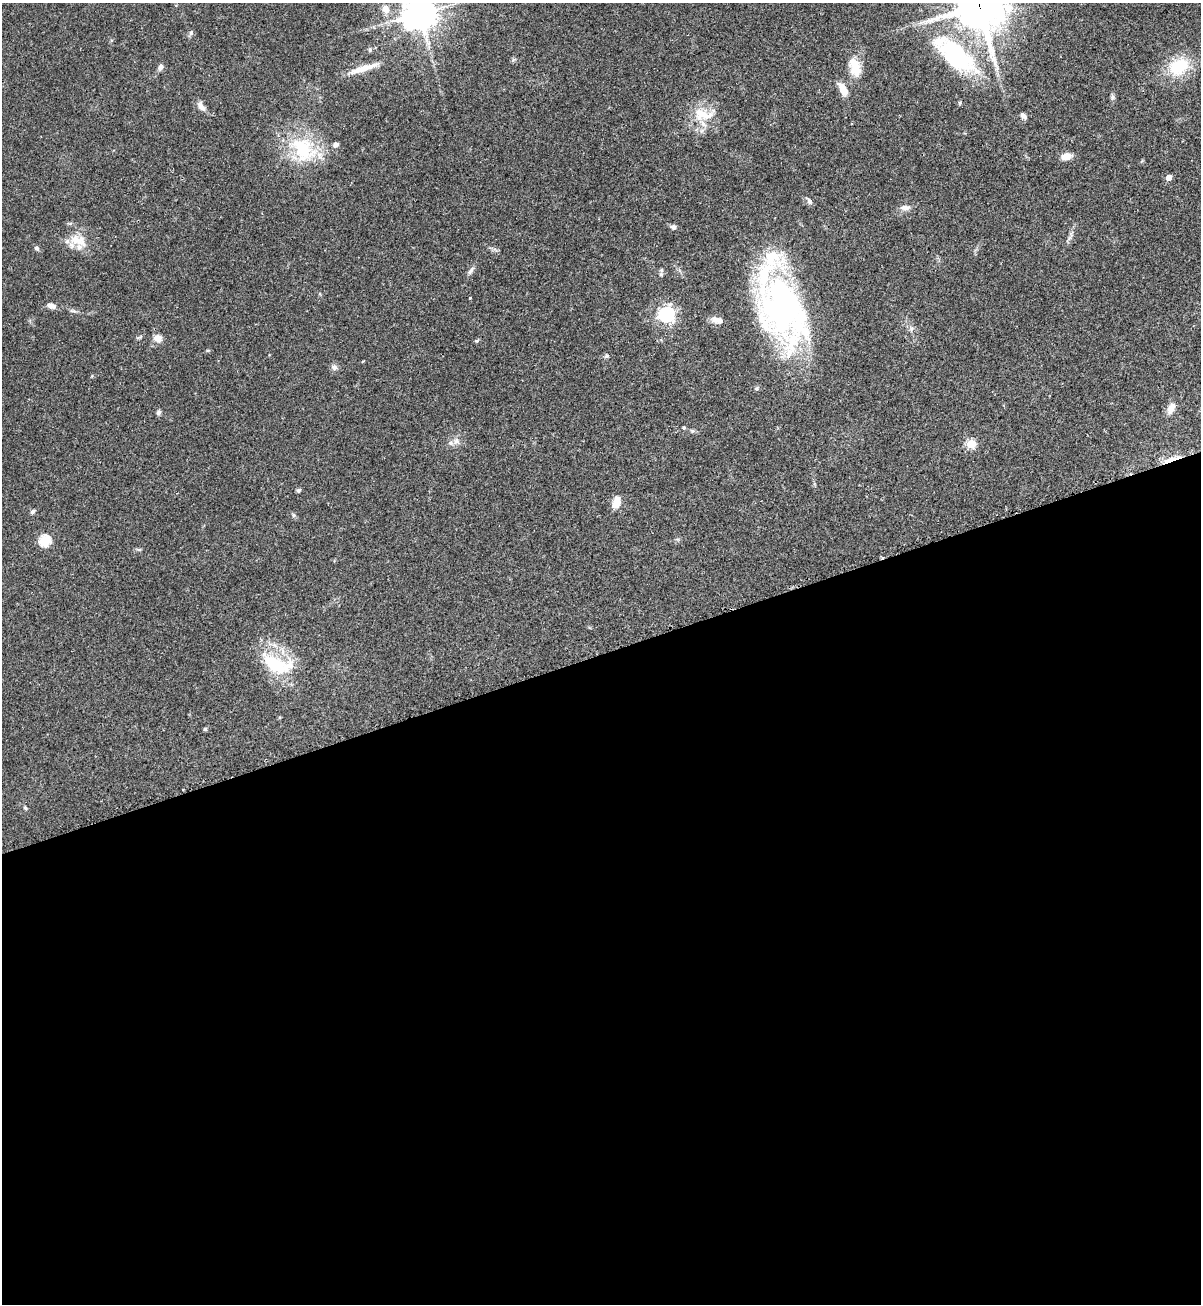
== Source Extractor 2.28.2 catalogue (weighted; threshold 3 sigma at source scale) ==
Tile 15 of 4 x 4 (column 3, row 4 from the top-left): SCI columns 2576-3774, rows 22-1323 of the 5325 x 5272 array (HDU 1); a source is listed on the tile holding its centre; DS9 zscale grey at full resolution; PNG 1203 x 1306 px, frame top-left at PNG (2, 3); no overlay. Shown black and unused: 50% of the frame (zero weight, under 2 of 3 exposures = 2% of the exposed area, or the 3 px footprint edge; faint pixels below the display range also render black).
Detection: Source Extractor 2.28.2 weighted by HDU 2 'WHT'; one run over the whole footprint, this tile lists its part. Background 0.0391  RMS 0.0043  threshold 0.0196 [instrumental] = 3 sigma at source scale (4.5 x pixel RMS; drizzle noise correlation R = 1.50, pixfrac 1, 0.05/0.05 arcsec/px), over >= 5 px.
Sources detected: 57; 2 inside a brighter object's white glare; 1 cosmic-ray / hot-pixel residue — not listed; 2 inside a brighter listed object's ellipse — not listed separately; the other 52 listed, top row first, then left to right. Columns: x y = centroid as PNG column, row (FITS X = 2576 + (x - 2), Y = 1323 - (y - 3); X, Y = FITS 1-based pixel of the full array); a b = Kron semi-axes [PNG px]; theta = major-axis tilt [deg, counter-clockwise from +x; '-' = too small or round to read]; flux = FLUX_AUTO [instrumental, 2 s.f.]
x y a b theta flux
979 6 16 16 - 1500
385 9 10 8 -64 3.2
419 13 11 11 - 670
191 32 8 5 64 0.9
370 50 7 4 -90 0.54
957 56 67 30 -39 49
1179 66 29 21 29 16
160 67 7 6 - 1.5
855 67 25 12 -74 7.8
363 68 37 7 17 6.3
843 89 16 7 -62 4.8
1112 97 9 4 82 0.94
960 103 5 5 - 0.6
201 106 13 7 -50 2.5
703 114 29 14 -13 9.9
1023 116 9 6 -54 1.4
336 145 7 6 - 1.3
303 149 41 29 -48 27
1067 156 12 8 10 3.4
1169 177 5 4 - 3.1
809 201 9 6 -59 1.2
905 208 13 7 -2 2.1
673 227 7 6 - 1.2
76 240 19 13 -33 7.3
37 248 7 5 -38 0.91
471 271 13 5 55 1.3
661 274 6 6 - 0.83
470 298 3 2 - 0.42
52 306 11 6 -13 2.2
783 308 56 33 68 66
73 311 8 5 -18 0.95
666 314 6 6 - 140
717 320 16 7 -7 2.6
157 338 9 8 - 3.2
476 341 6 4 17 0.54
607 356 7 5 52 0.82
334 367 9 7 -27 1.3
1171 408 13 7 67 3.9
159 412 6 5 - 0.91
684 428 5 5 - 0.55
692 431 7 5 -19 0.8
456 441 11 6 69 1.9
971 444 5 5 - 20
1171 459 32 4 18 4.6
298 491 5 5 - 0.75
616 502 14 9 76 4.5
33 511 6 4 44 0.89
45 541 6 5 - 37
139 549 8 4 -8 0.64
277 664 48 22 -21 22
205 729 4 4 - 0.74
25 808 6 4 -68 0.55
Overlapping masked pixels (flux is a lower limit): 2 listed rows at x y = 979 6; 1171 459
Isophote crosses this tile's border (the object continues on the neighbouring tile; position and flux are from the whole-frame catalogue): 2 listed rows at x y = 979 6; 419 13